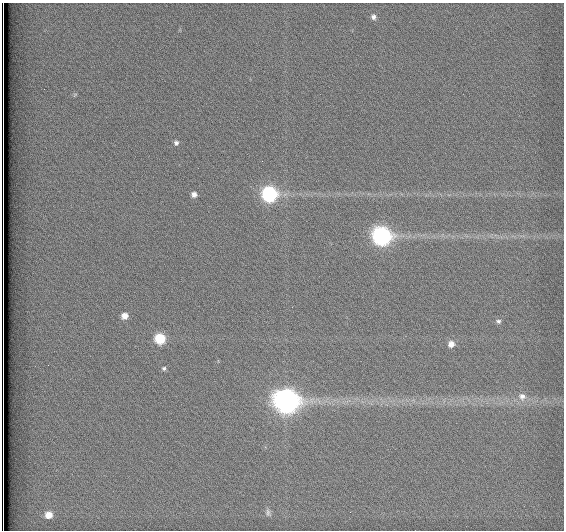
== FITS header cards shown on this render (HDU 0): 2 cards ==
NAXIS1  =                  562          / # of pixels in <axis direction>
NAXIS2  =                  528          / # of pixels in <axis direction>

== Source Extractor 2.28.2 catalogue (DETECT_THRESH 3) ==
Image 562 x 528 px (HDU 0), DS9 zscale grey, 1 PNG px = 1 image px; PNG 566 x 532 px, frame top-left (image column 1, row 528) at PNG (2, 3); no overlay
Background 1790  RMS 4.7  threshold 14.1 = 3 sigma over >= 5 px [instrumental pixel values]
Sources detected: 16; all 16 listed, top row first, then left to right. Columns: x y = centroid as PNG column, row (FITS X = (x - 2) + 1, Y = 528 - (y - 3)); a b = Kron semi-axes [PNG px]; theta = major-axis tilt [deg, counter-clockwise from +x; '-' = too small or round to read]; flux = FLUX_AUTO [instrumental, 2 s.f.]
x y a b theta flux
373 17 7 7 - 1300
75 95 7 4 45 400
176 143 6 6 - 890
194 194 7 6 - 1500
269 194 8 8 - 63000
381 236 9 9 - 120000
124 316 7 6 - 2700
498 321 7 5 -14 870
160 338 7 7 - 15000
451 344 7 7 - 2500
164 368 5 5 - 600
522 396 11 10 - 2600
286 401 11 10 - 320000
268 513 12 7 -79 1200
48 515 8 7 - 4100
3 528 8 2 -90 1500
At the frame edge (FLAGS 8, measured only in part): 1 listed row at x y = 3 528